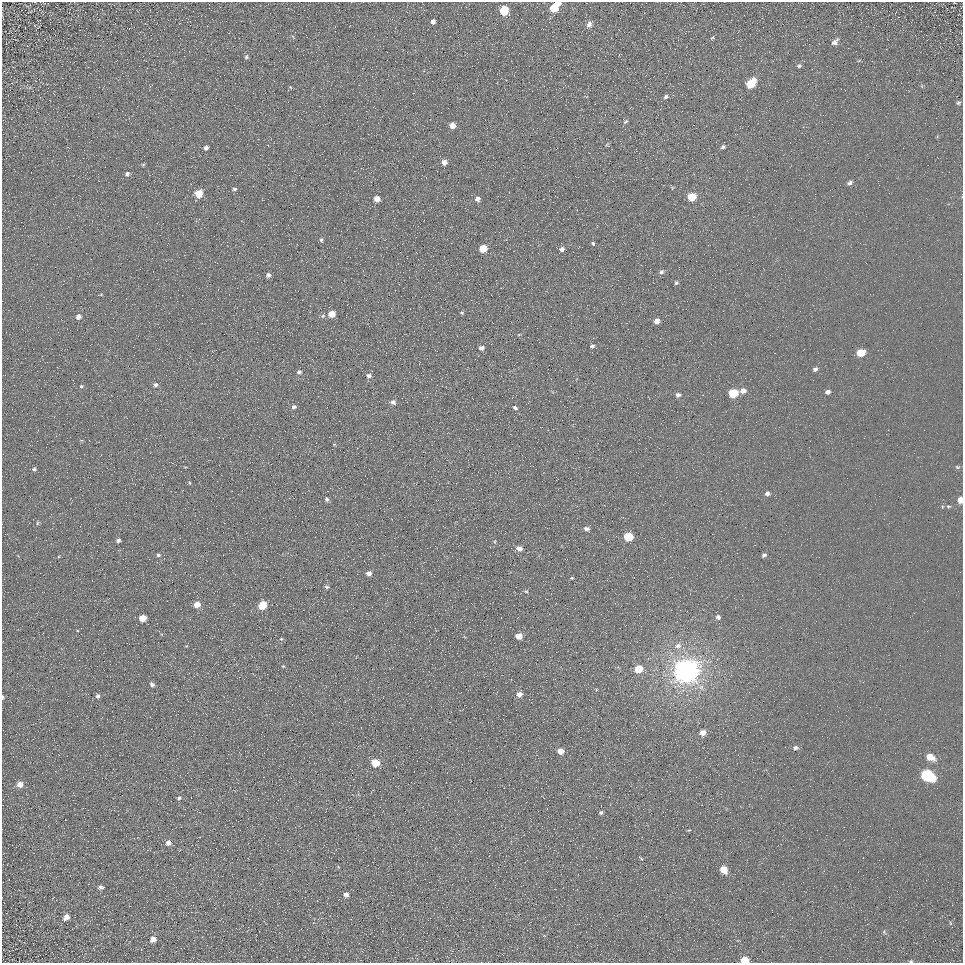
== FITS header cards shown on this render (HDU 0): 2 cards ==
NAXIS1  =                  961
NAXIS2  =                  961

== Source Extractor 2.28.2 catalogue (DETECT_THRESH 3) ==
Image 961 x 961 px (HDU 0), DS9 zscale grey, 1 PNG px = 1 image px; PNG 965 x 965 px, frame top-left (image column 1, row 961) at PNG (2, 2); no overlay
Background 5.23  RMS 7.8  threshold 23.4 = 3 sigma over >= 5 px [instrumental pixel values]
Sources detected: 108; all 108 listed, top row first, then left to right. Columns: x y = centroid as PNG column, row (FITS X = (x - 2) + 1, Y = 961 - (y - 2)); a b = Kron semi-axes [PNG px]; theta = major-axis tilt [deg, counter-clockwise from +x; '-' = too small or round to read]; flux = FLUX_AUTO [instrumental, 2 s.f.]
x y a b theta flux
554 7 9 5 48 18000
504 11 6 5 - 20000
433 22 5 4 - 1800
589 24 7 6 - 2600
712 37 6 4 43 640
835 42 9 5 44 2200
246 57 6 5 - 990
477 59 2 2 - 270
799 66 6 5 - 910
751 83 8 5 46 17000
290 87 5 4 - 550
666 97 6 5 - 1300
958 103 6 5 - 790
626 121 7 4 39 950
452 125 5 5 - 4700
723 147 6 5 - 1200
206 148 4 4 - 1300
444 162 5 5 - 3000
143 165 6 4 1 530
127 174 7 5 51 1100
850 183 7 5 32 1500
234 189 5 4 - 820
199 194 6 5 - 12000
692 197 6 5 - 17000
377 199 5 5 - 4300
477 199 5 5 - 2700
321 240 6 4 -89 910
593 243 4 3 - 690
483 248 5 5 - 11000
562 249 5 5 - 1900
661 272 6 6 - 1300
268 275 5 5 - 1600
676 283 5 5 - 870
101 295 5 3 - 510
462 312 5 4 - 660
332 314 5 5 - 7600
323 316 6 5 - 790
78 317 7 6 - 2400
657 321 5 4 - 3100
592 346 6 4 1 1100
481 348 6 5 - 1600
860 353 6 5 - 11000
815 369 5 5 - 1400
299 372 6 4 7 1000
369 376 6 5 - 1500
155 385 6 5 - 1300
81 386 5 4 - 850
743 391 6 5 - 3300
828 392 6 5 - 1900
733 393 6 5 - 22000
678 395 5 5 - 1500
393 402 6 6 - 1800
294 407 5 5 - 1500
515 408 7 5 -22 980
957 467 8 5 -26 980
34 469 6 5 - 940
190 483 5 3 - 550
767 494 6 5 - 1700
327 499 5 4 - 960
960 500 5 5 - 5000
948 506 7 5 -6 1100
263 518 2 2 - 380
37 523 6 4 88 670
587 529 5 4 - 1900
628 537 6 5 - 19000
118 541 5 4 - 1500
519 548 6 5 - 3000
158 555 6 5 - 1100
764 555 5 4 - 1500
369 573 6 5 - 2600
572 578 4 3 - 500
326 587 6 5 - 1100
526 591 5 4 - 630
197 604 6 5 - 5600
263 605 6 5 - 15000
718 617 6 6 - 1600
142 618 5 5 - 7700
519 636 6 5 - 5600
281 639 5 4 - 720
678 646 9 8 - 2700
283 666 5 4 - 540
638 669 6 5 - 11000
686 671 8 8 - 860000
152 684 6 5 - 1600
519 694 6 5 - 3700
98 696 6 5 - 1200
3 697 5 3 - 650
703 733 6 5 - 4000
795 748 6 5 - 1300
560 751 5 4 - 4800
930 757 8 6 -23 7100
375 763 6 5 - 13000
927 775 10 6 -28 60000
20 784 6 6 - 3700
179 798 6 5 - 1100
601 813 4 4 - 1000
134 838 2 2 - 300
168 843 6 5 - 2500
641 858 7 3 -48 580
724 870 6 5 - 7400
101 887 7 5 -2 1300
346 894 5 4 - 2200
66 917 6 5 - 3100
950 923 6 3 -71 600
884 932 7 5 -69 880
153 939 6 5 - 3400
744 960 6 5 - 10000
911 961 5 4 - 640
At the frame edge (FLAGS 8, measured only in part): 5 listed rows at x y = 554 7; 960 500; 3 697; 744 960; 911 961